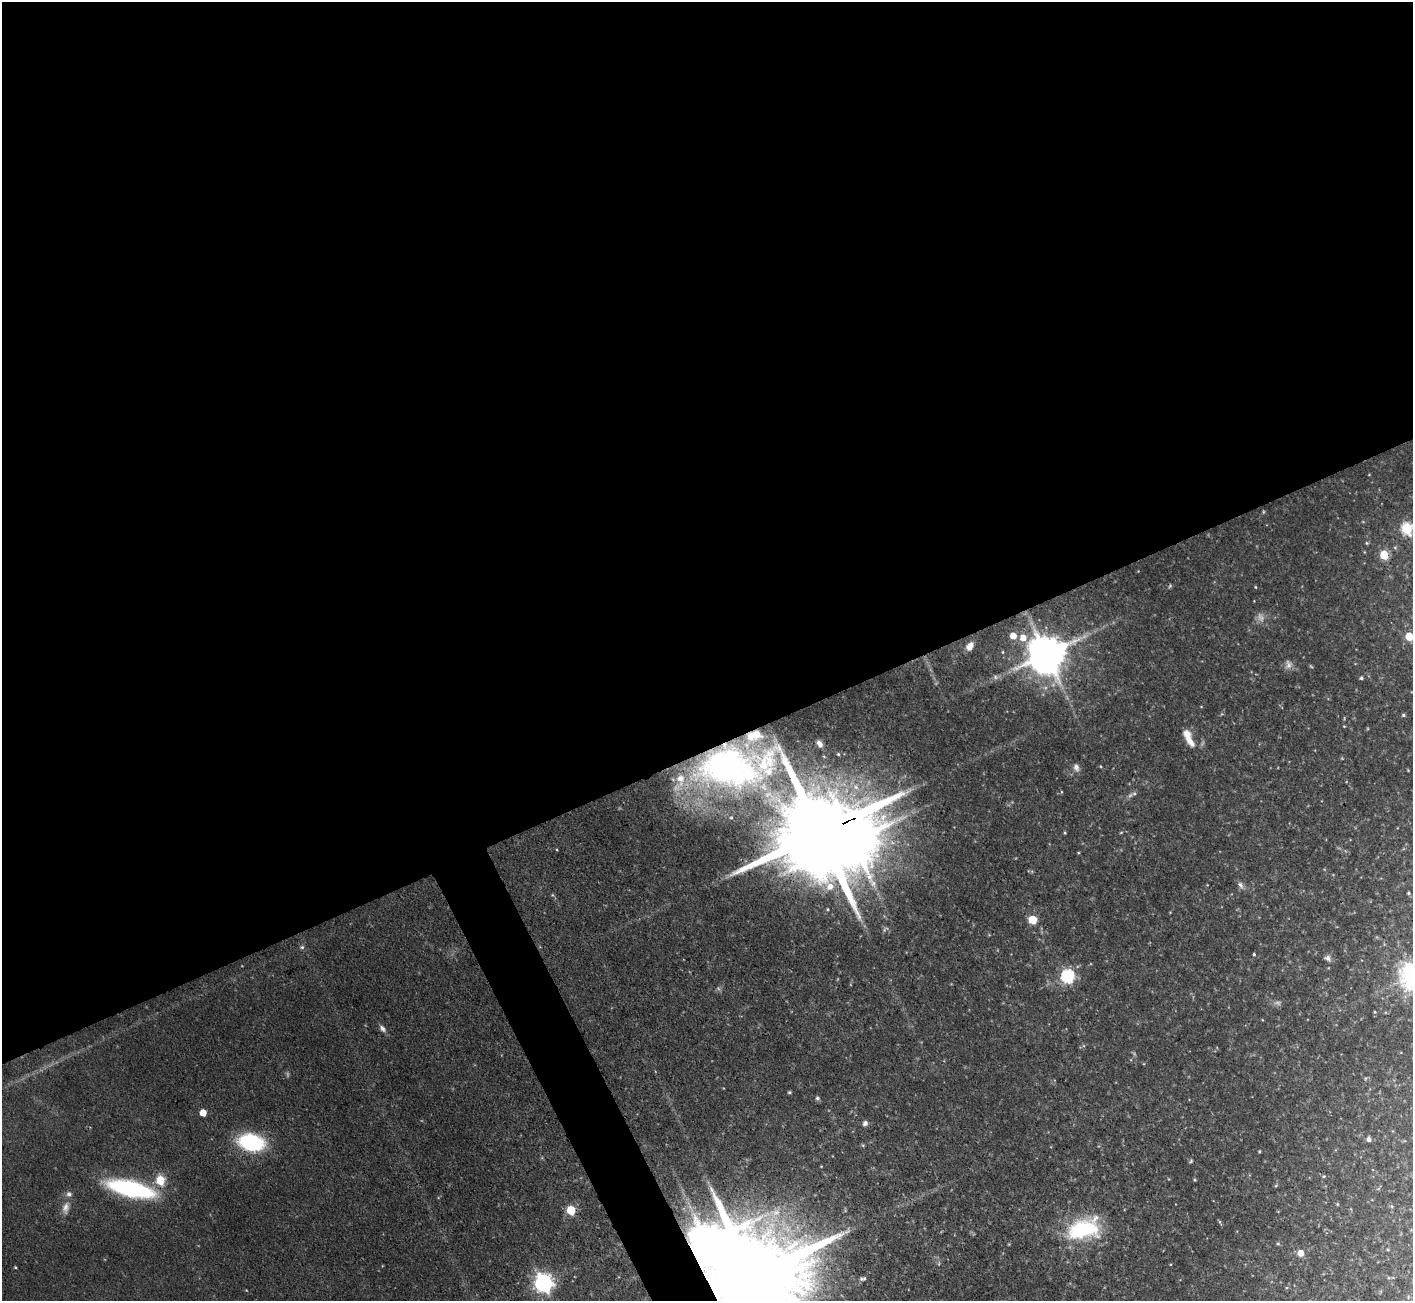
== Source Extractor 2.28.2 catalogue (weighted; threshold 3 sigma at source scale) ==
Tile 2 of 4 x 4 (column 2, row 1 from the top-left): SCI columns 1413-2823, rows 4184-5482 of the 5648 x 5635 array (HDU 1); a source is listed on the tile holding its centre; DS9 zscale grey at full resolution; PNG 1415 x 1303 px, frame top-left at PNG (2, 2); no overlay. Shown black and unused: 59% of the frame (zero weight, under 3 of 4 exposures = <1% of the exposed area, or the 3 px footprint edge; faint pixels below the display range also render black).
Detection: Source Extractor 2.28.2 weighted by HDU 2 'WHT'; one run over the whole footprint, this tile lists its part. Background 0.0581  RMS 0.0044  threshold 0.0199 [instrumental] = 3 sigma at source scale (4.5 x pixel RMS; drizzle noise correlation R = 1.50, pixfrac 1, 0.05/0.05 arcsec/px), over >= 5 px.
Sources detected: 85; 7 too faint to see at this stretch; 2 inside a brighter object's white glare — not listed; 7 inside a brighter listed object's ellipse — not listed separately; the other 69 listed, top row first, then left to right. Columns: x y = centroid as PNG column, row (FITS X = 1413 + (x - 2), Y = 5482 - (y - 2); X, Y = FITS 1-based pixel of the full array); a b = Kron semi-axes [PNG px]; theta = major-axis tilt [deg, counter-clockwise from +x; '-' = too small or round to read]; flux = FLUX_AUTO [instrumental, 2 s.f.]
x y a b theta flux
1407 528 6 6 - 45
1367 543 5 4 - 0.62
1395 548 5 5 - 0.78
1384 555 5 5 - 20
1170 586 6 4 68 0.63
1255 587 4 4 - 0.44
1013 636 6 5 - 5.9
1409 636 5 5 - 14
1023 638 8 7 - 5.1
970 646 12 7 54 3.8
1003 652 5 3 - 0.47
1046 654 12 11 - 1600
1288 664 13 9 -81 2.7
995 677 9 6 -28 1.4
1361 678 4 4 - 0.93
1403 715 4 3 - 0.72
1344 726 4 3 - 0.4
1190 741 16 8 -53 5.1
819 743 6 4 -54 1.9
838 754 4 4 - 0.52
1076 767 11 7 -71 2.2
728 768 68 41 -9 150
1408 770 3 3 - 0.34
1061 792 4 3 - 0.39
1130 795 9 6 38 1.7
731 817 4 4 - 0.5
818 833 43 20 24 13000
1065 833 4 3 - 0.5
557 850 3 2 - 0.38
1240 885 11 6 -58 1.9
1408 893 5 4 - 0.62
553 895 6 4 -88 0.58
827 909 4 3 - 0.44
1033 920 5 5 - 16
885 929 10 4 41 0.9
302 947 6 5 - 0.98
1254 954 4 4 - 0.61
1328 958 9 7 -39 1.7
1068 976 6 6 - 81
1375 1012 4 4 - 0.45
382 1028 10 6 -47 1.8
789 1092 4 3 - 0.65
817 1098 5 5 - 1.1
203 1113 5 5 - 8.2
865 1123 7 6 - 1.7
1369 1139 7 5 -82 1.3
251 1142 19 12 -11 64
863 1145 6 4 17 0.57
1259 1151 4 3 - 0.53
1191 1161 6 4 82 0.68
1324 1176 5 4 - 0.6
160 1180 6 5 - 23
1194 1180 4 4 - 0.55
1276 1186 5 3 - 0.51
130 1189 39 12 -14 81
1337 1204 5 4 - 0.47
66 1208 18 10 77 4.3
571 1210 5 5 - 23
775 1212 17 9 -1 5.9
1220 1222 8 3 -61 0.64
1083 1229 35 20 16 44
1278 1244 5 3 - 0.57
1388 1249 5 3 - 0.49
1301 1253 5 5 - 6.4
15 1267 3 3 - 0.45
751 1277 50 20 23 16000
861 1279 6 5 - 1.1
543 1283 7 7 - 240
246 1290 4 3 - 0.31
Overlapping masked pixels (flux is a lower limit): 3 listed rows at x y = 728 768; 818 833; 751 1277
Isophote crosses this tile's border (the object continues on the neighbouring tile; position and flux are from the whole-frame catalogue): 3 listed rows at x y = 1407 528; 1409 636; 751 1277